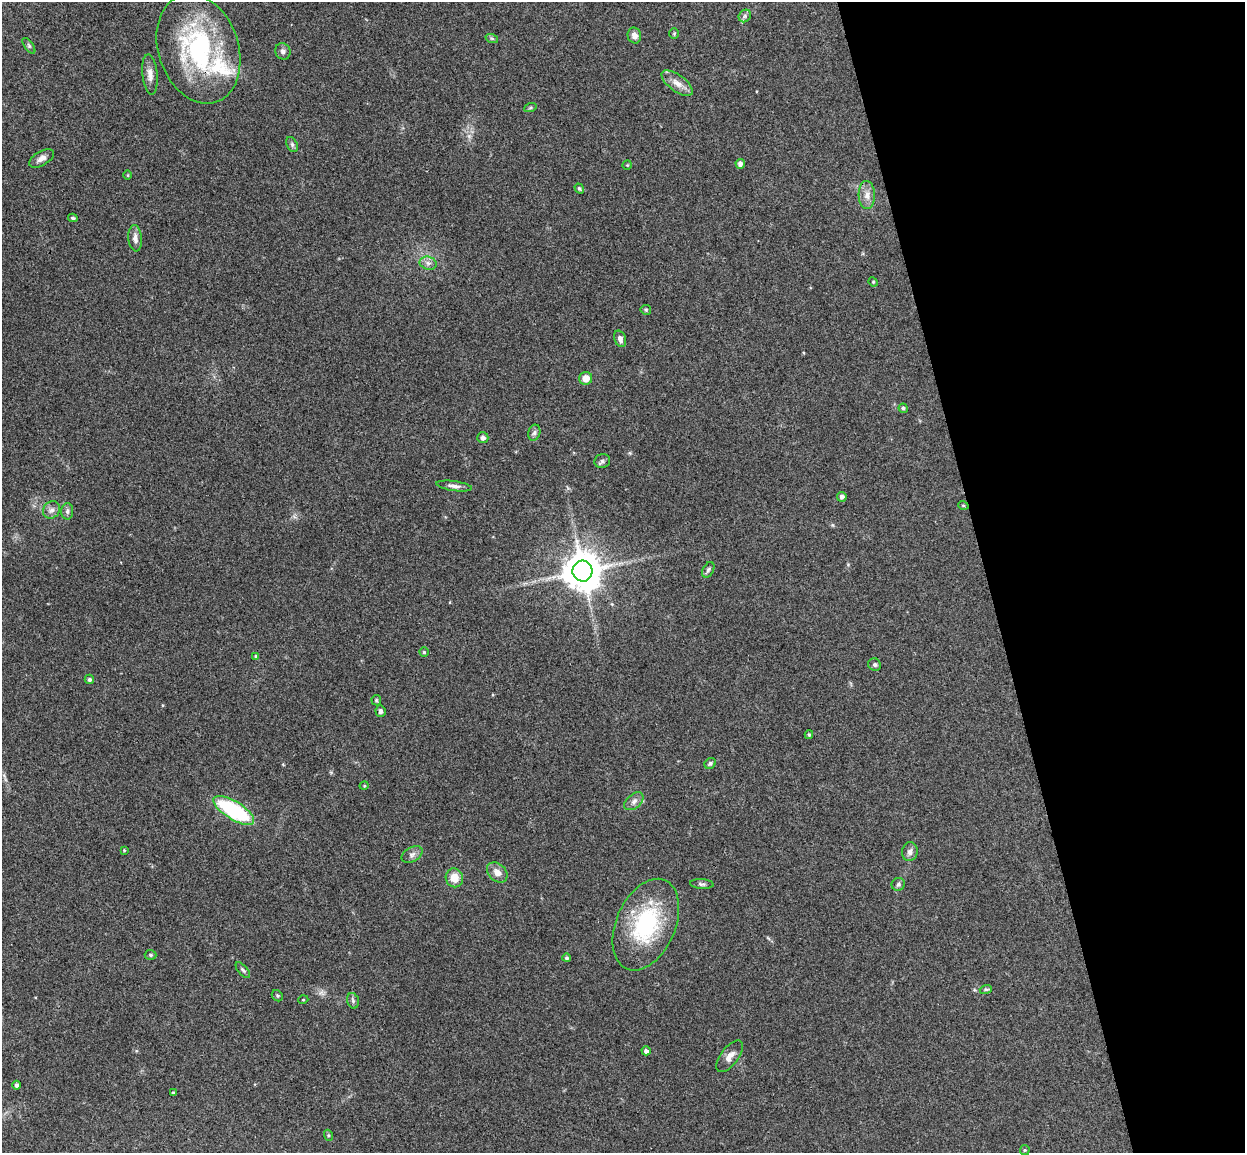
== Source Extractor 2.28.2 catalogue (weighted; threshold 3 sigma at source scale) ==
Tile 12 of 4 x 4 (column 4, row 3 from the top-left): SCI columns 3787-5029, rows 1305-2455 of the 5085 x 5029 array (HDU 1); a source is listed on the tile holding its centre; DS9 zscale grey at full resolution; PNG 1247 x 1155 px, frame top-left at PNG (2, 2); each listed source drawn as its Kron ellipse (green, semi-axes under 4 px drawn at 4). Shown black and unused: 21% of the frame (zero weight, under 3 of 4 exposures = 5% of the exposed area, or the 3 px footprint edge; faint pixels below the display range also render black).
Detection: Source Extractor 2.28.2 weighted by HDU 2 'WHT'; one run over the whole footprint, this tile lists its part. Background 0.0705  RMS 0.0076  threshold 0.0343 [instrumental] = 3 sigma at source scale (4.5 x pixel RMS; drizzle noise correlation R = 1.50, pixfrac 1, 0.05/0.05 arcsec/px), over >= 5 px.
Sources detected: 68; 1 inside a brighter listed object's ellipse — not listed separately; the other 67 listed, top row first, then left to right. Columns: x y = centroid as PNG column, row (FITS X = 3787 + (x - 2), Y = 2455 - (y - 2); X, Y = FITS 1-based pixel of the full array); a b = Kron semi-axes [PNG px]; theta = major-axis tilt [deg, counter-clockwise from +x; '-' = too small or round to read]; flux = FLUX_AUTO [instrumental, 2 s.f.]
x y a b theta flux
745 16 7 5 48 1.9
674 34 5 4 - 0.91
634 36 8 6 -76 4.2
492 39 6 4 -20 1.2
29 46 9 4 -55 1.4
198 49 56 40 -71 110
283 51 8 7 - 2.4
150 75 20 7 -84 5.9
677 83 18 8 -36 6.8
530 108 6 4 19 1
292 145 8 5 -64 1.6
42 158 14 7 30 3.8
740 164 5 4 - 3.1
627 165 5 4 - 0.83
128 175 5 3 - 0.7
579 188 5 4 - 1.1
867 195 14 8 -89 5.5
73 218 5 3 - 1.3
135 238 13 7 -85 3.9
428 263 9 6 -13 2.8
873 282 5 4 - 0.92
646 310 5 5 - 0.89
620 339 8 5 -71 2.9
586 378 6 6 - 6.4
903 408 5 4 - 1.8
534 433 8 6 74 1.9
483 438 5 5 - 2.5
602 461 8 7 - 2
454 486 18 5 -8 3.3
842 497 5 5 - 2.2
963 505 5 3 - 0.71
51 510 9 8 - 3.4
67 511 8 6 88 2
708 570 8 5 60 1.6
582 571 10 10 - 2100
424 652 4 4 - 1.1
256 656 4 3 - 0.82
875 665 6 6 - 1.6
89 679 5 4 - 1.6
376 700 5 5 - 0.93
380 711 6 5 - 1.9
809 735 4 3 - 1.1
710 763 6 5 - 1.6
364 786 5 3 - 0.6
634 801 11 7 40 3.3
234 810 23 9 -31 71
124 850 3 3 - 0.7
910 852 9 8 - 3.3
412 854 11 7 30 2.9
497 872 11 8 -43 5.3
454 878 9 8 - 10
702 884 12 5 -4 1.9
898 884 7 6 - 1.7
646 925 48 29 66 72
151 955 6 5 - 1.1
567 958 4 4 - 1.5
243 970 10 4 -49 1.7
986 989 6 4 18 1.1
277 996 6 5 - 1.1
303 1000 5 3 - 0.65
353 1001 8 5 -74 1.7
646 1051 4 4 - 2.1
730 1056 19 8 52 5.6
16 1085 4 4 - 1.8
173 1093 3 3 - 1.2
328 1135 6 3 -72 0.94
1025 1150 5 5 - 0.9
Overlapping masked pixels (flux is a lower limit): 1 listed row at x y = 198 49